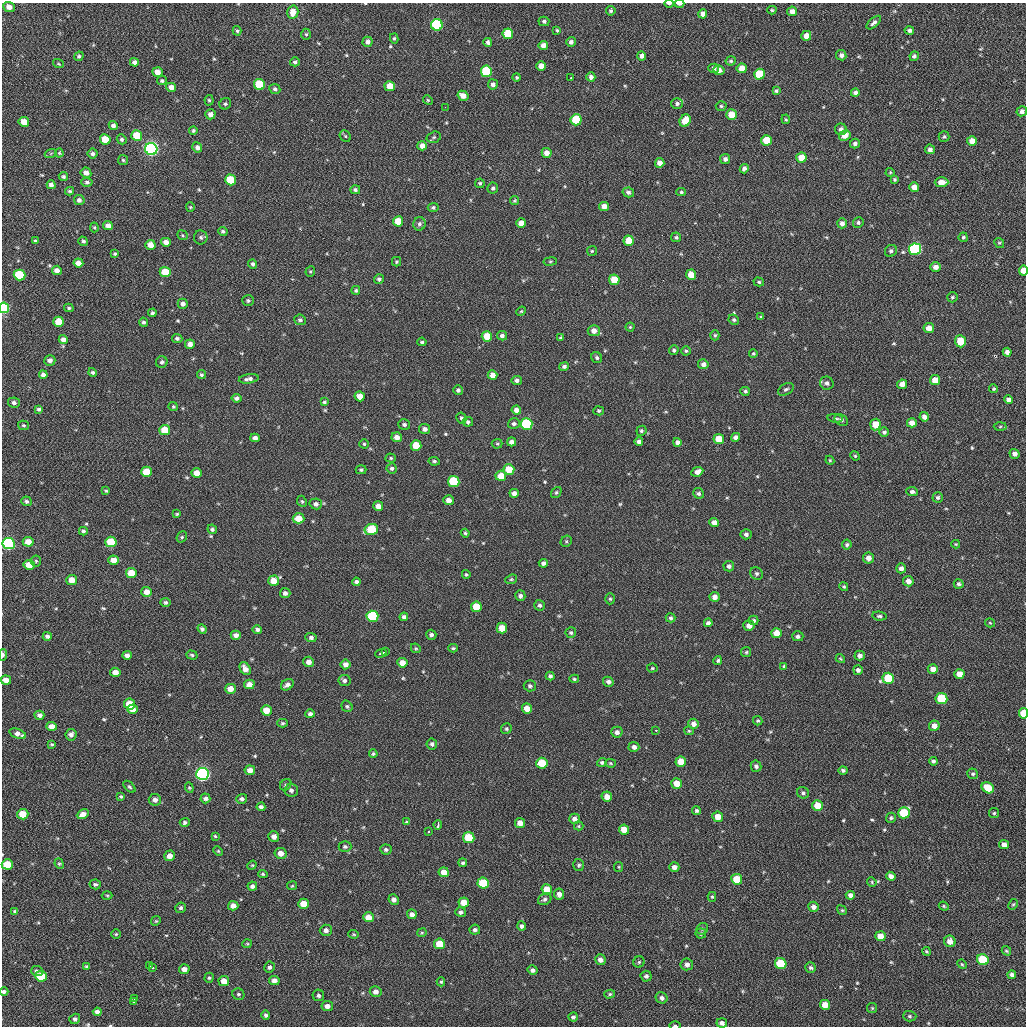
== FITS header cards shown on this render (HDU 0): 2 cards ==
NAXIS1  =                 1024 / length of data axis 1
NAXIS2  =                 1024 / length of data axis 2

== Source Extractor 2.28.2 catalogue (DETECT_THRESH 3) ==
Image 1024 x 1024 px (HDU 0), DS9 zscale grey, 1 PNG px = 1 image px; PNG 1028 x 1028 px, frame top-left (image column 1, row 1024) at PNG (2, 3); each listed source drawn as its Kron ellipse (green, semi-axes under 4 px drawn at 4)
Background 49.5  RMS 11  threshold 31.7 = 3 sigma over >= 5 px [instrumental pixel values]
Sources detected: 563; of the 563, the 500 brightest by FLUX_AUTO listed and drawn (63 fainter detections omitted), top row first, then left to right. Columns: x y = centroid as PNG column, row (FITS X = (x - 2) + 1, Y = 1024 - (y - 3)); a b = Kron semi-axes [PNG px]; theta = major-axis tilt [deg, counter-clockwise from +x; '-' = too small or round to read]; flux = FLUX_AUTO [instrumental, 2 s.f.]
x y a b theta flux
669 3 5 2 - 1300
679 4 5 2 - 2600
9 7 6 5 - 4300
772 10 4 4 - 860
611 11 5 4 - 1300
792 11 5 4 - 4300
293 12 6 5 - 6700
703 14 4 4 - 4100
544 21 5 4 - 1700
874 23 9 4 42 2200
437 25 6 5 - 82000
557 30 3 3 - 900
909 30 5 4 - 2000
237 31 5 4 - 1100
306 34 5 5 - 1100
508 34 5 5 - 25000
806 36 5 5 - 7000
394 38 5 4 - 1100
367 42 5 5 - 2800
488 42 4 4 - 2000
571 42 5 4 - 2300
543 45 4 4 - 4400
841 55 5 5 - 2500
79 56 5 4 - 1300
642 56 4 4 - 2800
914 56 5 4 - 1700
731 61 5 4 - 1200
134 62 4 4 - 2500
295 62 5 4 - 1500
58 64 6 3 -20 790
541 66 5 5 - 6000
714 68 5 4 - 2500
742 68 5 5 - 8400
719 70 5 5 - 3800
486 71 5 5 - 51000
157 72 5 5 - 5000
759 74 5 5 - 21000
517 77 4 4 - 950
571 77 3 2 - 1000
591 77 4 4 - 2600
162 81 5 4 - 1500
259 84 5 5 - 29000
493 84 5 5 - 2600
390 86 5 5 - 11000
171 87 5 4 - 4400
275 89 5 5 - 1600
776 91 4 4 - 1200
855 93 4 4 - 2000
463 96 6 4 -31 4900
209 100 5 4 - 1100
428 100 5 4 - 910
677 103 6 5 - 2000
225 104 6 5 - 1300
721 106 5 4 - 1100
445 107 2 2 - 2900
1022 111 5 5 - 2800
210 114 5 5 - 3800
731 115 5 5 - 12000
786 119 5 4 - 870
576 120 5 5 - 32000
685 121 6 5 - 12000
24 122 5 5 - 8800
113 125 4 4 - 2300
841 129 6 5 - 2600
193 131 4 4 - 1100
137 136 5 5 - 19000
345 136 6 5 - 1000
845 136 6 5 - 6200
434 137 7 5 16 1400
944 137 5 5 - 1300
105 139 5 5 - 14000
122 139 5 4 - 1300
766 140 5 5 - 19000
972 141 5 5 - 6300
855 143 5 5 - 1900
422 146 5 4 - 4900
197 147 5 5 - 2600
151 149 6 6 - 260000
930 149 5 5 - 2400
51 153 6 4 19 920
59 153 4 4 - 820
547 153 5 5 - 5200
93 154 5 5 - 1800
801 158 5 5 - 11000
725 159 5 5 - 2500
123 160 5 5 - 1000
660 163 5 5 - 4800
744 169 5 4 - 2400
890 172 4 4 - 770
86 173 5 5 - 4100
63 176 4 4 - 1400
895 179 3 3 - 940
231 180 5 5 - 28000
87 182 5 4 - 1700
942 182 7 5 1 7900
480 183 5 4 - 1200
51 185 4 4 - 2600
914 187 5 5 - 6400
493 188 5 5 - 1600
355 190 5 4 - 1500
70 191 4 3 - 1000
628 192 6 5 - 2100
681 192 5 4 - 990
79 200 5 5 - 2300
514 201 4 4 - 890
604 206 5 4 - 5500
190 207 4 4 - 770
433 208 5 4 - 1400
398 221 5 5 - 13000
858 222 5 5 - 1300
521 223 5 4 - 6600
842 223 5 5 - 2700
419 224 6 6 - 1900
108 226 5 4 - 4300
94 227 5 4 - 880
223 231 5 4 - 1400
182 235 5 4 - 960
201 237 7 6 - 2000
676 237 5 4 - 1200
963 237 5 4 - 1000
36 241 4 3 - 1600
83 241 5 4 - 1300
629 241 5 5 - 17000
166 242 5 4 - 5000
999 243 5 4 - 920
150 245 5 5 - 7100
915 249 6 6 - 140000
592 251 5 5 - 1000
891 251 6 5 - 1600
115 254 4 3 - 1100
550 261 7 3 8 860
396 262 5 4 - 1100
78 263 5 4 - 4900
253 264 4 4 - 1700
936 267 5 4 - 4400
57 270 5 4 - 3600
310 271 5 5 - 980
1023 271 5 4 - 8600
165 272 5 5 - 15000
20 275 6 5 - 39000
691 275 5 5 - 11000
379 279 5 4 - 1600
614 280 5 5 - 15000
759 282 5 4 - 1200
356 290 4 4 - 1100
952 297 5 5 - 1200
248 301 6 5 - 1300
183 304 5 5 - 2900
4 308 5 5 - 79000
69 308 5 3 - 1100
521 311 5 4 - 840
152 313 4 4 - 1400
761 317 4 3 - 1000
300 320 6 5 - 1500
734 320 5 5 - 1300
59 322 5 5 - 16000
143 322 4 4 - 1500
630 327 4 4 - 880
929 328 5 5 - 6500
594 331 6 5 - 4900
715 335 5 4 - 1000
487 336 5 5 - 14000
502 336 5 4 - 2300
177 338 5 4 - 1600
561 338 4 3 - 890
63 340 4 4 - 3300
960 341 6 5 - 15000
422 342 4 3 - 990
190 344 5 4 - 4300
674 350 5 4 - 1200
686 351 4 4 - 1100
1007 352 4 4 - 3200
753 353 4 3 - 860
597 358 6 5 - 1600
50 360 6 5 - 2500
162 362 6 6 - 1500
703 364 5 5 - 3000
564 366 5 4 - 1700
93 372 4 4 - 1400
43 375 4 4 - 2800
201 375 4 4 - 1200
492 375 5 5 - 5700
249 379 10 4 8 2600
517 380 5 4 - 2400
935 380 5 5 - 9500
827 383 7 6 - 2200
902 384 5 4 - 4300
786 389 8 5 31 1700
994 389 4 4 - 810
458 390 5 5 - 1700
745 391 5 4 - 1100
360 396 5 5 - 8400
237 398 5 4 - 2000
1008 400 4 4 - 2700
324 402 4 3 - 1100
14 403 6 5 - 2000
173 407 5 4 - 790
39 409 4 3 - 1500
516 410 4 4 - 4100
598 411 5 4 - 1100
924 417 5 4 - 3400
461 418 6 4 -60 1500
835 418 8 4 -7 1300
841 420 7 5 -30 1900
468 422 5 5 - 1500
912 423 5 4 - 4900
514 424 6 5 - 1900
526 424 6 5 - 75000
24 425 5 4 - 980
404 425 6 5 - 1700
875 425 6 5 - 12000
1000 426 6 4 2 1100
425 429 5 5 - 2800
165 430 5 5 - 12000
641 431 5 5 - 1100
884 432 5 4 - 1700
397 437 5 5 - 4700
736 437 4 4 - 2800
255 438 5 4 - 2700
719 439 5 5 - 13000
512 442 4 4 - 3400
639 442 4 4 - 2400
677 442 4 4 - 2700
364 444 4 4 - 970
497 444 5 5 - 970
416 445 5 5 - 15000
1014 454 5 4 - 3000
855 456 5 4 - 850
391 458 5 4 - 940
830 460 4 4 - 860
434 461 5 4 - 1100
392 468 5 5 - 1700
509 469 5 5 - 16000
361 470 5 4 - 1200
146 472 5 5 - 15000
697 472 6 4 24 3300
196 473 5 5 - 7900
501 476 5 5 - 11000
454 481 6 5 - 43000
106 491 4 4 - 780
556 492 6 4 50 1100
912 492 6 4 -9 2000
514 493 4 4 - 3500
699 493 5 5 - 1500
938 497 5 5 - 1600
448 500 5 5 - 4500
26 501 5 5 - 1500
302 501 6 4 -67 1100
316 504 6 5 - 2200
378 506 5 5 - 4500
177 514 4 3 - 890
299 518 6 5 - 9500
714 522 5 4 - 4200
212 529 5 4 - 1400
371 529 7 5 12 39000
83 531 4 4 - 1400
465 533 4 4 - 880
746 534 5 5 - 1800
182 537 6 5 - 990
566 541 6 5 - 1100
28 542 5 5 - 7500
111 542 5 5 - 22000
9 544 6 5 - 130000
956 544 4 3 - 880
847 545 5 5 - 1300
868 558 5 5 - 4400
114 560 5 4 - 6200
36 561 5 5 - 1000
543 563 4 4 - 2200
29 565 5 5 - 10000
729 566 5 5 - 2300
901 568 5 5 - 3100
131 573 5 5 - 13000
466 574 4 3 - 880
757 574 7 5 -44 1600
511 579 6 4 21 1100
72 580 5 5 - 6600
274 581 5 5 - 11000
908 581 5 5 - 4700
356 582 4 4 - 1600
959 584 5 4 - 1500
844 587 5 4 - 1100
147 592 5 5 - 6500
285 593 5 5 - 2200
520 596 5 5 - 2100
715 597 5 5 - 4000
610 599 5 4 - 1100
165 602 5 4 - 1400
539 605 5 5 - 1700
476 607 5 5 - 17000
372 616 6 5 - 56000
879 616 7 4 -6 1600
404 617 4 4 - 1900
671 618 5 4 - 1200
754 620 5 4 - 1300
708 623 4 4 - 2300
990 623 5 4 - 860
749 626 5 5 - 4100
502 628 5 5 - 12000
202 629 5 4 - 1700
257 629 5 4 - 1900
571 633 5 5 - 1200
777 633 5 5 - 11000
236 635 5 4 - 2900
431 635 5 5 - 1600
47 636 4 4 - 2100
798 636 5 5 - 1700
311 637 5 4 - 1900
416 648 5 4 - 960
453 648 4 3 - 990
385 652 3 3 - 5200
746 652 5 5 - 1100
381 653 6 3 21 4500
3 655 6 3 81 2100
127 655 5 4 - 2700
192 655 5 4 - 1200
860 656 5 5 - 2800
840 659 5 3 - 810
718 660 4 4 - 1300
309 662 5 5 - 4200
402 663 5 5 - 6700
345 664 5 5 - 3800
784 666 4 4 - 1000
652 668 5 4 - 940
245 669 7 5 -57 4600
933 669 5 5 - 4600
858 670 5 4 - 2100
115 672 5 4 - 5100
959 674 5 5 - 7000
550 676 4 4 - 1700
888 678 6 5 - 29000
574 679 5 4 - 950
6 680 5 4 - 5600
344 680 6 5 - 1900
608 682 5 5 - 2400
249 684 5 4 - 4300
287 685 7 5 34 2800
530 686 6 5 - 1600
230 689 5 5 - 6700
941 699 6 5 - 36000
130 704 5 5 - 17000
347 706 6 5 - 1300
527 708 5 5 - 7200
132 709 5 4 - 6500
266 710 5 5 - 9700
1023 713 5 4 - 14000
310 714 5 4 - 2000
39 715 5 4 - 2600
758 721 5 4 - 1000
283 723 5 4 - 1200
693 724 5 5 - 3600
52 726 5 4 - 5000
934 726 5 5 - 5100
506 729 5 5 - 1200
656 730 3 3 - 1100
689 731 4 4 - 790
617 732 6 5 - 2800
18 734 8 4 -21 3600
71 735 6 5 - 2800
52 744 4 3 - 790
432 744 5 5 - 1900
634 747 5 5 - 2600
373 754 4 4 - 1000
933 761 4 4 - 1600
602 762 5 4 - 1200
681 762 5 5 - 13000
542 763 5 5 - 21000
610 763 5 4 - 830
756 766 5 5 - 1600
250 770 5 5 - 4700
843 770 4 4 - 1500
202 774 6 6 - 260000
973 774 5 5 - 1300
677 783 5 5 - 9700
286 785 6 5 - 1300
129 787 7 4 -44 1200
189 788 5 4 - 840
988 788 6 5 - 14000
291 790 6 6 - 2200
803 793 6 5 - 1500
121 796 4 3 - 940
607 797 5 5 - 5900
205 798 5 5 - 1800
242 799 5 5 - 1800
155 800 6 5 - 3300
818 806 5 5 - 14000
261 807 4 4 - 1800
696 811 4 4 - 1300
904 813 6 5 - 31000
994 813 5 5 - 1100
23 814 5 5 - 14000
83 814 6 4 27 4400
718 817 5 5 - 7800
891 818 5 5 - 1200
574 819 5 5 - 2900
185 822 5 4 - 1500
407 822 4 3 - 920
520 823 5 5 - 6600
438 825 5 3 - 9000
579 826 4 4 - 820
624 830 5 5 - 8200
428 832 3 2 - 990
215 836 4 4 - 880
274 836 5 5 - 3700
469 837 5 5 - 26000
1004 845 5 4 - 4300
345 846 6 5 - 1500
386 849 6 5 - 1700
218 851 5 4 - 820
281 853 6 5 - 5500
170 856 5 5 - 4500
463 863 4 4 - 1300
7 864 5 5 - 18000
59 864 5 4 - 970
252 865 5 4 - 790
579 865 6 5 - 1500
619 867 5 4 - 810
674 867 5 4 - 3300
444 872 5 5 - 6000
263 874 5 4 - 1000
891 876 5 4 - 3300
737 879 5 5 - 19000
872 882 5 4 - 810
483 883 5 5 - 30000
95 884 5 5 - 1500
252 886 5 4 - 2200
292 886 5 4 - 790
547 889 5 5 - 9500
559 894 5 5 - 3600
107 895 5 3 - 830
850 895 4 4 - 3000
712 897 5 4 - 880
394 899 5 5 - 3100
545 899 7 5 27 1700
464 902 5 5 - 8900
304 904 5 5 - 12000
1013 904 6 4 61 890
233 906 5 4 - 4900
944 906 5 4 - 940
813 907 5 5 - 3200
181 908 5 5 - 1900
842 910 5 4 - 910
15 911 4 3 - 1200
461 912 5 4 - 2000
412 914 5 4 - 3300
368 917 5 5 - 8100
156 921 5 4 - 840
522 926 4 4 - 2000
702 929 6 5 - 1400
326 930 6 5 - 2900
475 930 5 5 - 2000
422 933 5 3 - 790
701 933 5 5 - 1500
116 934 5 4 - 870
354 934 5 4 - 800
880 936 5 5 - 8500
950 941 6 5 - 5300
247 944 5 4 - 830
439 944 5 5 - 15000
926 951 4 3 - 860
1006 951 5 3 - 920
600 960 5 5 - 3600
983 960 6 5 - 36000
639 962 5 5 - 1000
687 964 6 6 - 3000
781 964 6 5 - 36000
962 964 5 4 - 900
87 966 4 4 - 1100
149 966 3 3 - 1400
269 967 5 5 - 1900
153 968 3 3 - 1700
810 968 5 5 - 1500
184 969 5 4 - 4300
533 970 5 4 - 2200
37 971 6 5 - 2000
1012 975 4 4 - 1900
41 976 6 5 - 25000
646 976 5 5 - 1800
209 978 5 4 - 1100
224 981 5 5 - 6100
274 981 5 4 - 3800
441 982 4 4 - 920
4 992 4 4 - 2000
376 992 6 5 - 3300
238 994 6 5 - 1300
610 994 5 4 - 970
318 995 6 5 - 1800
662 998 6 5 - 2400
135 999 3 3 - 1500
134 1002 4 3 - 2600
825 1005 5 5 - 9300
327 1006 6 5 - 3900
872 1008 5 5 - 940
97 1012 4 4 - 2600
266 1015 4 4 - 1500
910 1016 7 5 -2 1400
573 1017 5 4 - 1700
75 1019 5 5 - 1800
722 1023 5 4 - 2500
675 1026 6 2 -1 1100
At the frame edge (FLAGS 8, measured only in part): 10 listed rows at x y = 669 3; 679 4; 1023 271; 4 308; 9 544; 3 655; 6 680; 1023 713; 4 992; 675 1026
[63 fainter detections neither listed nor drawn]